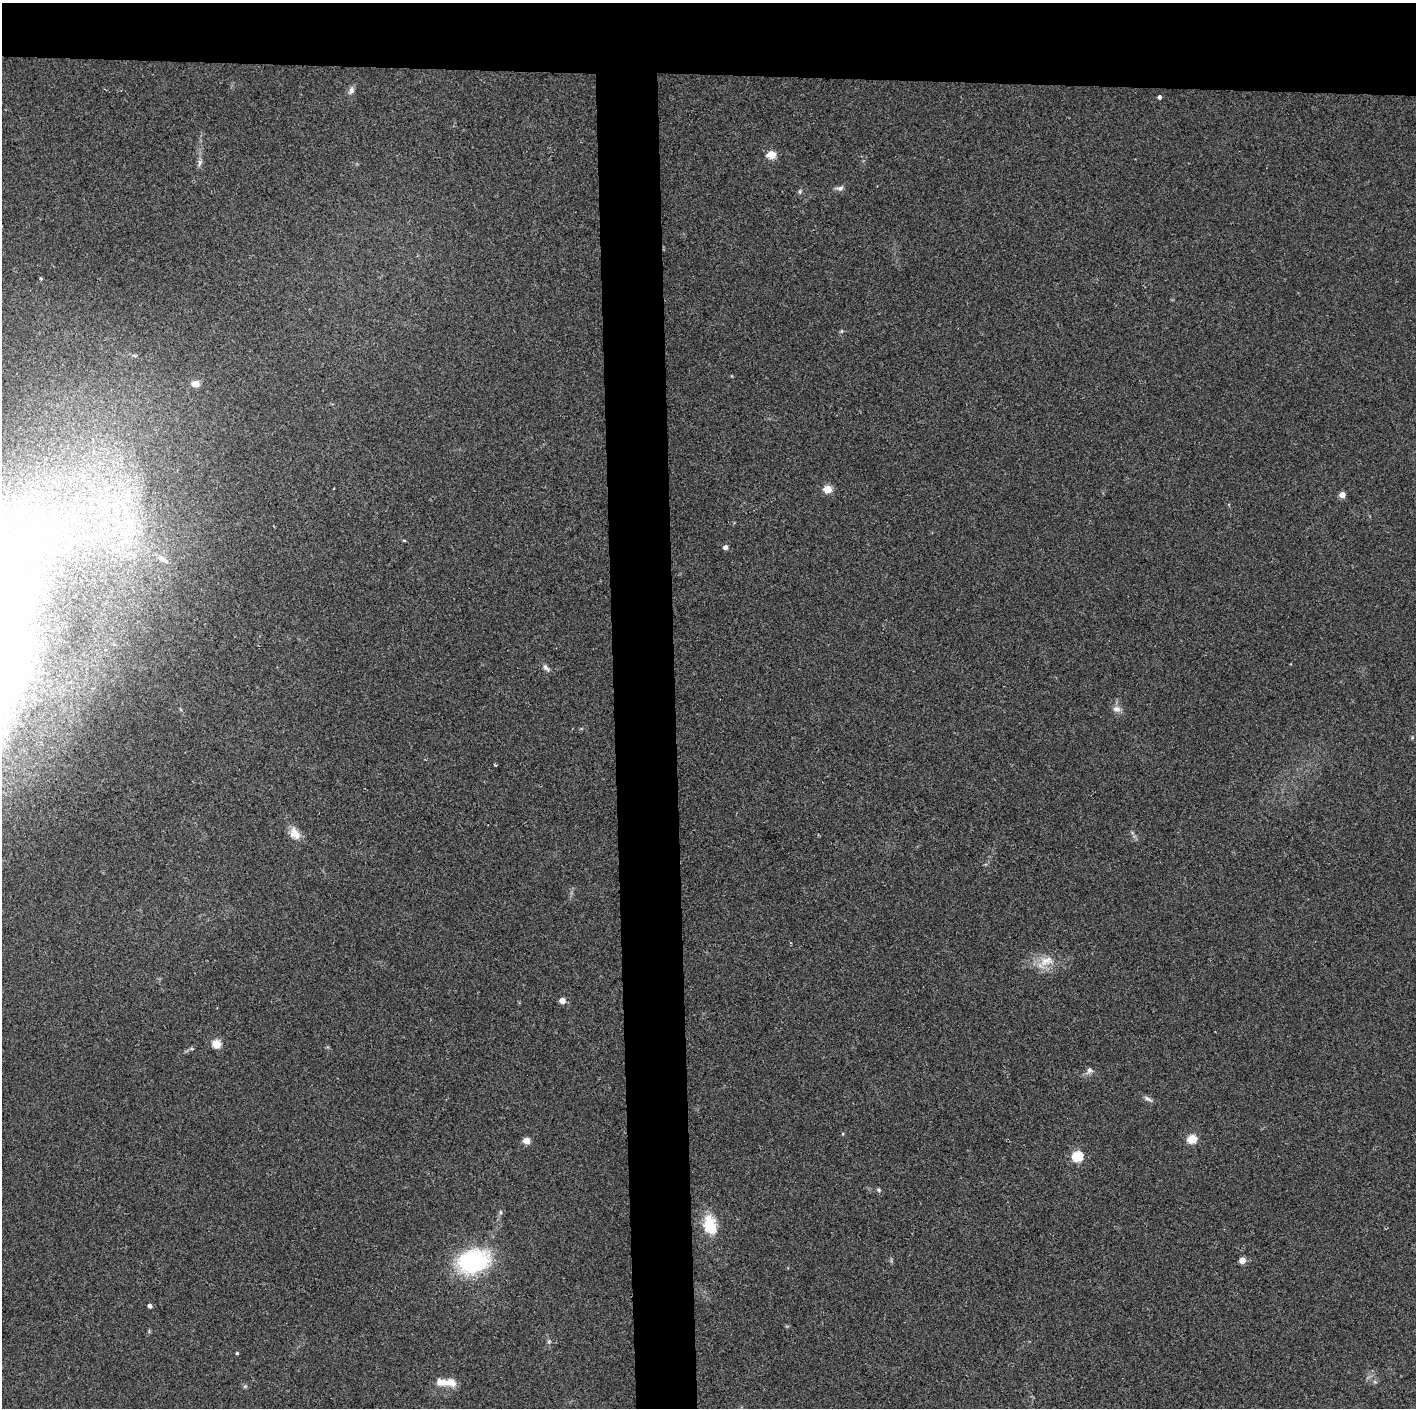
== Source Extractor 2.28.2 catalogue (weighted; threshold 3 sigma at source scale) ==
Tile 2 of 3 x 3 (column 2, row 1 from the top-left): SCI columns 1415-2828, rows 2812-4217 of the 4242 x 4218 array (HDU 1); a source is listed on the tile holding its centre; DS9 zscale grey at full resolution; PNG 1418 x 1410 px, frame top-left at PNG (2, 3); no overlay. Shown black and unused: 9% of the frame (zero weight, under 2 of 3 exposures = <1% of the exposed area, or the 3 px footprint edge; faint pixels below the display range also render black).
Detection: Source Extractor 2.28.2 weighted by HDU 2 'WHT'; one run over the whole footprint, this tile lists its part. Background 0.077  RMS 0.0093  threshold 0.0418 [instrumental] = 3 sigma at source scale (4.5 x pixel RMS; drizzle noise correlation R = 1.50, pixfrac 1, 0.05/0.05 arcsec/px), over >= 5 px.
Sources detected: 35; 1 inside a brighter listed object's ellipse — not listed separately; the other 34 listed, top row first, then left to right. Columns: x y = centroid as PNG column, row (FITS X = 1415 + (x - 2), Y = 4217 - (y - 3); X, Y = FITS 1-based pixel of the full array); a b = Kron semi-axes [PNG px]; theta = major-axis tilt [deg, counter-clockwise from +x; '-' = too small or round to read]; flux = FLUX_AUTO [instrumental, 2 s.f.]
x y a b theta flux
351 90 10 7 63 3.4
1159 97 4 4 - 2.5
771 155 5 5 - 40
200 163 10 5 80 2.9
840 188 9 6 9 3.1
800 192 7 4 90 1.4
41 278 5 4 - 1.3
842 331 6 4 89 1.2
196 384 5 4 - 20
828 489 5 5 - 32
1342 495 4 4 - 10
404 540 5 3 - 0.94
725 547 4 4 - 5.1
163 559 15 7 -31 5.5
546 667 11 6 -48 3.1
1116 709 12 8 -4 4.5
295 834 16 11 -57 9.6
1046 961 20 12 29 14
562 1001 4 4 - 9.2
216 1044 5 5 - 39
1089 1070 8 7 - 3
1148 1099 12 5 -29 2.9
1192 1139 5 5 - 44
526 1141 5 4 - 18
1077 1156 5 5 - 75
879 1190 5 5 - 1.3
710 1225 25 16 -77 25
1242 1260 4 4 - 13
473 1261 27 19 16 120
150 1306 4 4 - 3.4
549 1342 6 5 - 1.5
237 1353 4 3 - 1.2
450 1382 12 9 -13 10
245 1386 5 4 - 1.3